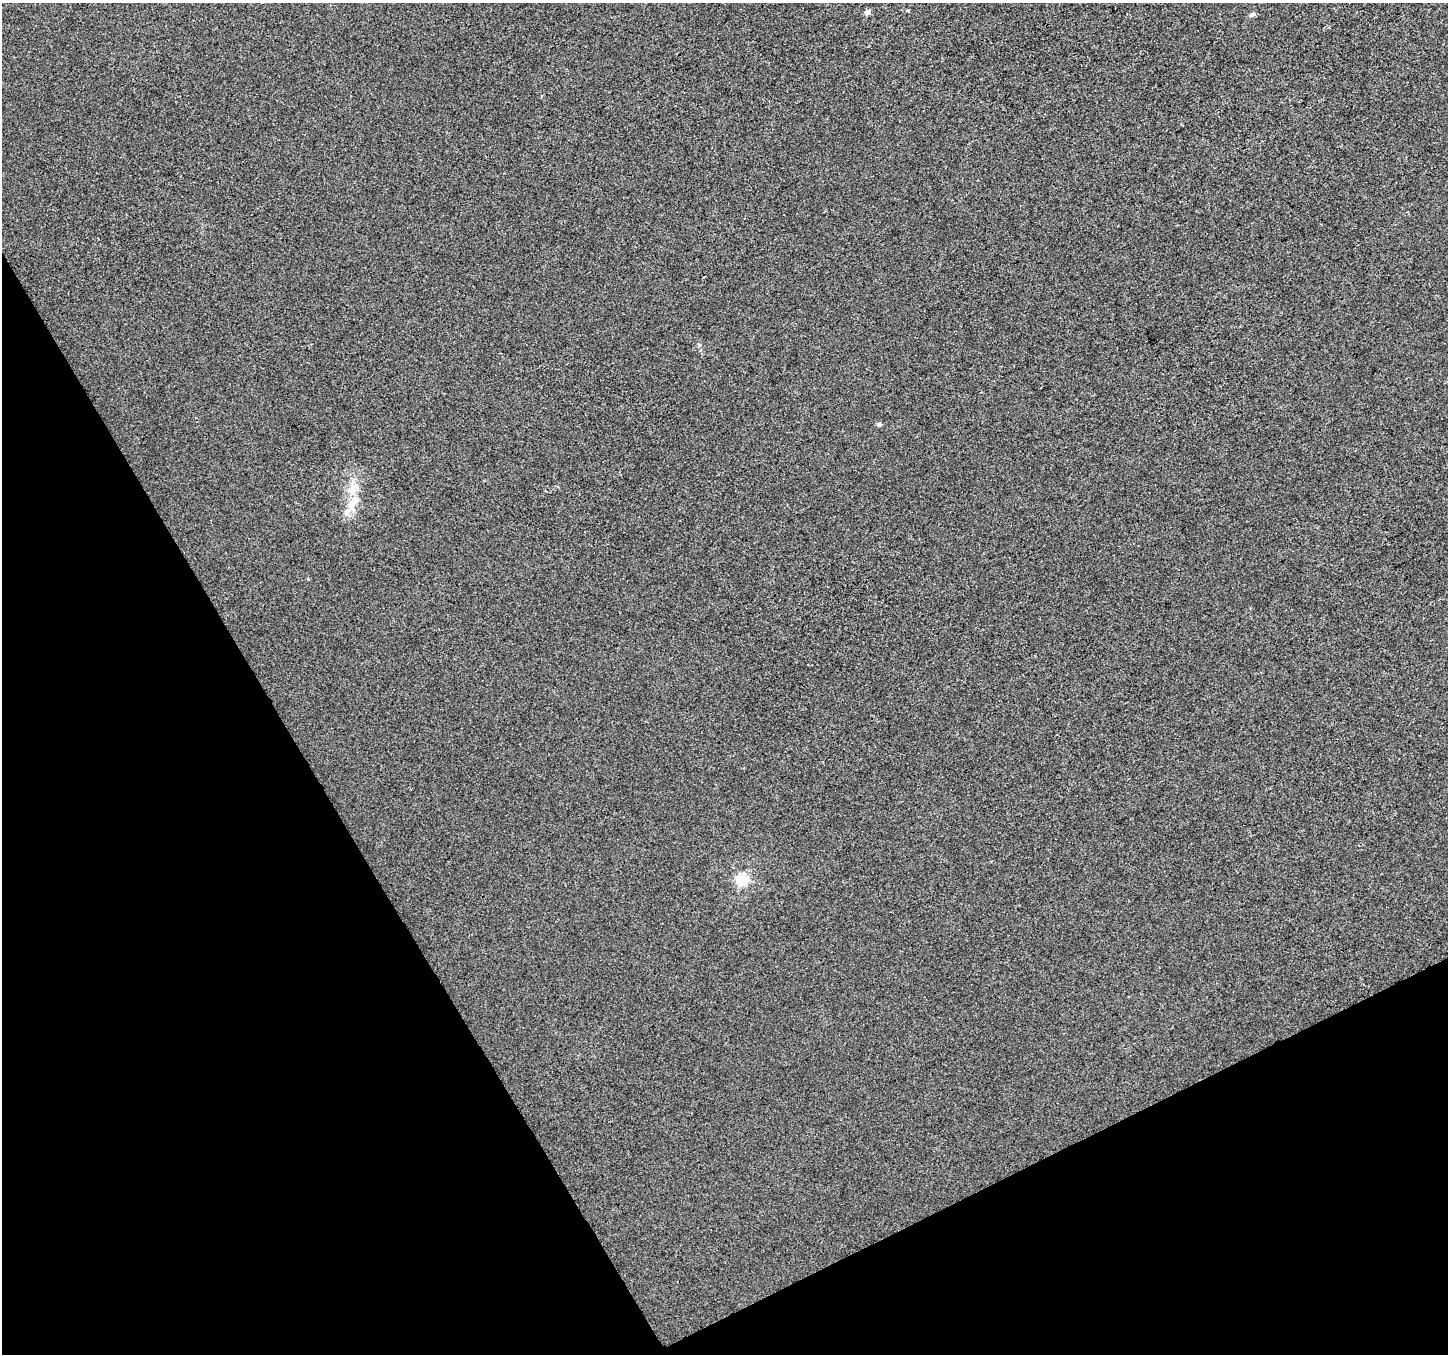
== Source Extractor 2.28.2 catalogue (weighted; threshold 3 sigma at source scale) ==
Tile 14 of 4 x 4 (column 2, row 4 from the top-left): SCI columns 1449-2894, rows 163-1514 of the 5787 x 5673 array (HDU 1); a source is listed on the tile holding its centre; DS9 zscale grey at full resolution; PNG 1450 x 1356 px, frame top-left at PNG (2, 3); no overlay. Shown black and unused: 27% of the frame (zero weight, under 2 of 3 exposures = <1% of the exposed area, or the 3 px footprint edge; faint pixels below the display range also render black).
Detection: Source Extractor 2.28.2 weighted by HDU 2 'WHT'; one run over the whole footprint, this tile lists its part. Background -4.23e-04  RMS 0.0056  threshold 0.0253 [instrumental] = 3 sigma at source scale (4.5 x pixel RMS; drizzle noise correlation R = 1.50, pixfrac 1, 0.0396/0.0396 arcsec/px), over >= 5 px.
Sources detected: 9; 1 cosmic-ray / hot-pixel residue — not listed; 2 inside a brighter listed object's ellipse — not listed separately; the other 6 listed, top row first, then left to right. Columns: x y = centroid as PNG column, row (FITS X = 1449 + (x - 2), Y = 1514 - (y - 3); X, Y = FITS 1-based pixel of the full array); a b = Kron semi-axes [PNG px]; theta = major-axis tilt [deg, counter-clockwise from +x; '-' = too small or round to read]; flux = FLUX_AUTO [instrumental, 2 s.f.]
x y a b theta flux
908 10 3 3 - 2
867 13 5 5 - 2.6
1252 15 5 4 - 2.3
879 424 5 4 - 1.5
353 503 31 12 61 10
742 879 6 6 - 63